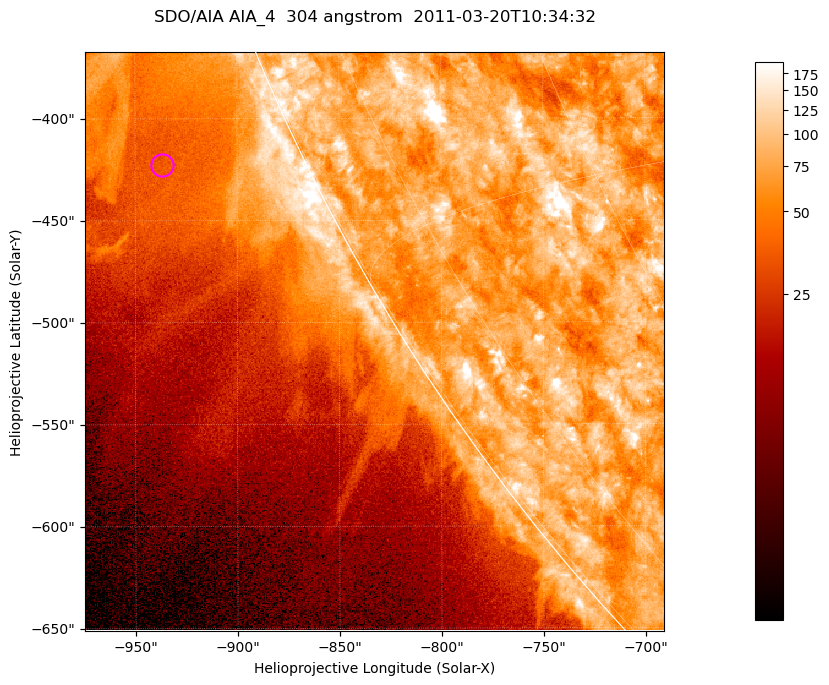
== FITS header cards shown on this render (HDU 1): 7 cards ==
TELESCOP= 'SDO/AIA '           / For AIA: SDO/AIA
INSTRUME= 'AIA_4   '           / For AIA: AIA_ATA1, AIA_ATA2, AIA_ATA3 or AIA_AT
WAVELNTH=                  304 / [angstrom] Wavelength
WAVEUNIT= 'angstrom'           / Wavelength unit: angstrom
DATE-OBS= '2011-03-20T10:34:32.123' / [ISO] Date when observation started; ISO 8
CTYPE1  = 'HPLN-TAN'           / CTYPE1; Typically HPLN
CTYPE2  = 'HPLT-TAN'           / CTYPE2; Typically HPLT

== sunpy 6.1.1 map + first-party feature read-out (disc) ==
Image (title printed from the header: SDO/AIA AIA_4  304 angstrom  2011-03-20T10:34:32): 473 x 473 px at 0.6 arcsec/px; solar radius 964 arcsec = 1606 px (partial field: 1.2% of the solar disc is inside the frame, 43% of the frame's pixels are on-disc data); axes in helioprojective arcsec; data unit not stated in the header (colour bar unlabelled)
Orientation: roll -0.132 deg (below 1 deg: not rotated)
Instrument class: DISC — disc imager (sunpy class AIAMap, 304 A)
Bright regions (active regions / flare kernels): reference = the on-disc median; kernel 5 px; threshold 5 sigma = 114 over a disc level ~77.1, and >= 1.15x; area >= 223 px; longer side >= 6 px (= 3.6 arcsec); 0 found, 0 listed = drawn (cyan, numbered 1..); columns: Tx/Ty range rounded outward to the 2 arcsec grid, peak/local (2 s.f.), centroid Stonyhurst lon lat
Off-limb structures (1.02-1.3 R_sun): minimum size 111 px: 4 found; the strongest spans PA ~110..120 deg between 1.02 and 1.13 R_sun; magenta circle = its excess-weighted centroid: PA ~115 deg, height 1.07 R_sun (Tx ~-936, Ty ~-422 arcsec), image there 1.5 x the reference